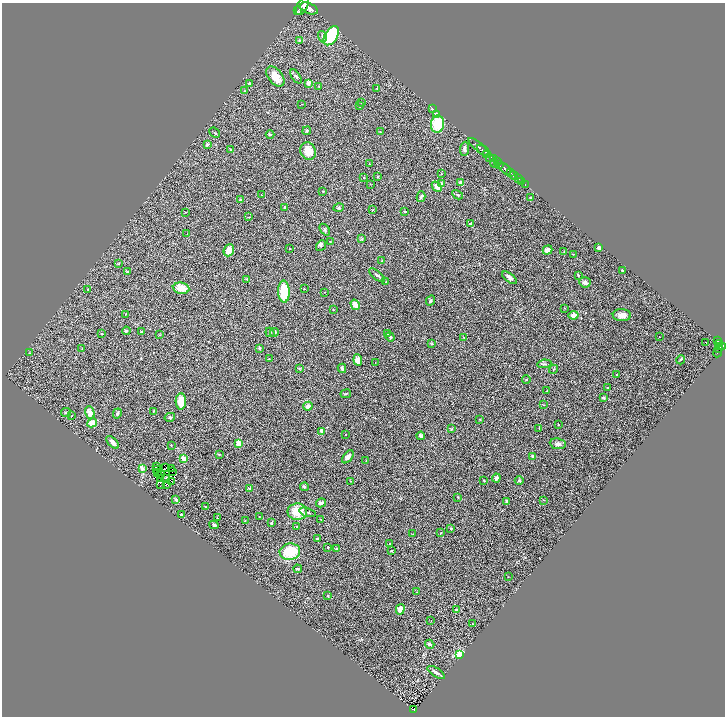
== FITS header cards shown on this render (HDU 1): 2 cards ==
NAXIS1  =                 1446
NAXIS2  =                 1428

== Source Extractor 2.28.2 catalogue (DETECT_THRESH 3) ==
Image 1446 x 1428 px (HDU 1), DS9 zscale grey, zoomed out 1/2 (1 PNG px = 2 x 2 image px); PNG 727 x 718 px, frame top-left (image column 2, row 1427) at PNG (2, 3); each listed source drawn as its Kron ellipse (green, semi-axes under 4 px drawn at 4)
Background 1.92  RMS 0.11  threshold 0.325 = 3 sigma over >= 5 px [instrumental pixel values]
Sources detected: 250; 38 cannot appear on this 1/2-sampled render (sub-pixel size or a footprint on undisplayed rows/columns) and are neither listed nor drawn; the other 212 listed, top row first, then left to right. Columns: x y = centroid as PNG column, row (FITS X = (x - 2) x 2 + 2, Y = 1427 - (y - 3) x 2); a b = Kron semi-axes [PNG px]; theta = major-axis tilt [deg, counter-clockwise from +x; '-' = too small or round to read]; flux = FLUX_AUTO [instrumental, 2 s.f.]
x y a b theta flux
302 6 10 5 62 14000
309 8 9 5 -22 16000
297 11 2 1 - 24000
331 36 11 6 59 1700
322 37 6 3 -74 38
299 40 3 3 - 23
296 76 8 3 -57 36
275 77 11 7 -50 280
308 83 2 2 - 280
249 84 4 3 - 32
319 86 3 2 - 9.3
377 88 2 2 - 8.6
245 91 3 3 - 12
361 103 2 2 - 7.7
302 104 2 1 - 7
359 106 3 2 - 13
433 109 3 2 - 20
437 115 4 4 - 56
438 124 8 6 81 540
307 131 4 4 - 27
380 132 2 2 - 13
214 133 6 2 -42 22
270 135 4 2 - 16
207 145 3 3 - 53
479 147 13 2 -41 4000
230 149 3 2 - 14
465 149 7 3 86 53
308 151 9 7 -70 270
484 151 8 2 -37 4400
487 155 3 1 - 480
490 158 3 2 - 1100
494 159 4 2 - 1600
497 162 3 2 - 830
495 163 5 2 - 440
370 164 4 2 - 8.8
499 165 3 3 - 2000
505 169 7 3 -44 8100
510 173 2 2 - 1700
441 174 3 2 - 8.9
514 175 4 2 - 3200
378 177 3 2 - 18
364 178 2 2 - 38
518 179 4 3 - 490
522 182 2 2 - 820
441 183 4 3 - 33
461 183 4 3 - 100
370 184 3 1 - 6.5
525 185 2 1 - 180
437 187 6 3 -47 150
323 191 3 3 - 13
261 195 3 2 - 7.7
458 195 6 3 -30 24
421 197 5 3 - 37
530 197 3 2 - 8.6
240 200 3 3 - 29
285 207 3 3 - 38
339 207 5 4 - 30
373 210 3 2 - 12
185 212 2 2 - 6.6
405 212 2 2 - 50
249 217 3 2 - 8.5
470 223 3 3 - 16
325 230 7 3 -52 31
187 234 2 2 - 8.5
362 239 4 3 - 18
330 241 3 2 - 6.7
321 246 6 4 52 36
598 247 3 3 - 61
290 248 2 2 - 13
229 250 6 5 - 250
547 250 5 4 - 92
564 252 3 2 - 7.5
573 254 4 2 - 9.3
382 261 3 3 - 16
119 264 3 3 - 13
622 270 3 2 - 21
127 272 4 3 - 21
377 275 10 3 -39 47
578 275 3 2 - 17
510 278 9 4 -36 69
247 279 3 2 - 15
386 282 3 2 - 14
585 282 6 5 - 62
181 288 8 5 -9 240
87 289 3 3 - 11
304 289 2 2 - 13
284 292 11 5 -87 740
324 292 3 2 - 8
431 300 5 3 - 28
355 305 5 4 - 140
565 308 2 1 - 7.2
333 310 2 2 - 15
126 314 3 3 - 12
574 315 5 4 - 150
622 315 9 6 -1 140
126 331 4 3 - 17
142 331 4 2 - 16
270 332 5 3 - 21
275 332 4 3 - 32
102 334 2 2 - 12
388 334 4 2 - 13
159 335 3 2 - 9.8
390 337 5 3 - 29
464 337 4 2 - 12
660 337 2 1 - 10
717 341 3 2 - 490
706 342 2 2 - 25
432 343 3 3 - 17
719 343 4 3 - 610
723 346 4 3 - 1300
719 347 3 2 - 730
260 348 2 2 - 85
82 349 3 2 - 16
719 349 3 2 - 620
29 353 3 2 - 12
718 353 4 2 - 120
269 359 2 2 - 8.2
358 360 6 4 -83 160
680 360 4 3 - 17
375 363 2 2 - 6.4
544 364 7 3 7 35
299 368 3 2 - 12
342 368 4 3 - 34
554 369 5 2 - 17
617 375 2 2 - 12
526 379 4 3 - 18
608 387 2 1 - 5.3
547 391 2 2 - 11
346 394 5 2 - 18
603 398 2 2 - 94
181 401 8 5 -88 450
543 405 3 2 - 8
308 406 5 4 - 110
153 411 3 2 - 14
66 413 5 3 - 33
90 413 7 4 -72 180
117 413 5 3 - 41
71 416 2 1 - 8.6
170 417 5 4 - 32
480 419 3 2 - 14
92 423 5 4 - 250
558 425 3 2 - 10
539 428 4 2 - 13
451 429 3 2 - 14
322 431 3 2 - 100
345 434 2 2 - 12
421 436 4 4 - 57
113 442 8 4 -47 120
239 444 3 2 - 530
558 444 8 5 -8 68
171 445 2 2 - 16
219 454 2 2 - 15
533 456 2 2 - 83
348 457 8 4 51 87
184 458 3 3 - 160
366 461 3 2 - 13
157 467 2 1 - 15
166 467 2 1 - 10
142 468 4 3 - 86
156 469 2 1 - 2.5
172 469 2 1 - 4.9
173 472 4 1 - 2.3
158 473 4 1 - 3.2
161 475 3 1 - 11
165 478 2 1 - 5.4
496 478 4 4 - 43
161 479 2 1 - 11
350 481 2 1 - 16
484 481 3 2 - 15
519 481 4 4 - 31
172 482 2 1 - 4.6
161 484 2 1 - 5.9
167 485 2 2 - 16
304 487 4 3 - 23
250 489 4 3 - 15
458 497 2 2 - 15
176 500 4 3 - 31
544 500 3 2 - 9.9
506 501 3 2 - 16
321 503 5 3 - 56
206 507 2 2 - 9
297 512 10 8 -1 390
307 512 8 2 -17 28
181 514 3 3 - 22
259 517 2 1 - 5
217 518 3 2 - 7.3
321 519 3 2 - 10
245 520 2 2 - 7.1
271 523 4 3 - 20
214 525 5 4 - 38
297 527 2 2 - 7.6
451 528 3 3 - 20
441 533 4 2 - 10
413 534 2 2 - 9.7
317 539 3 2 - 31
390 544 3 2 - 12
328 547 2 2 - 26
337 549 4 3 - 18
391 551 2 2 - 51
290 552 10 8 7 810
298 569 4 2 - 39
508 577 2 2 - 7.7
417 592 2 1 - 10
328 596 2 2 - 12
400 609 5 4 - 160
456 610 4 3 - 40
431 621 2 2 - 17
472 624 2 2 - 8.4
430 644 5 3 - 69
460 655 4 3 - 2100
436 672 10 3 -33 65
414 710 3 2 - 180
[38 sub-pixel or undisplayed-footprint detections neither listed nor drawn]